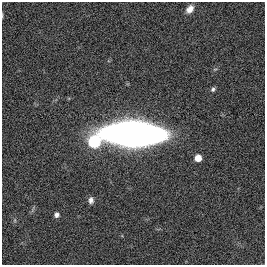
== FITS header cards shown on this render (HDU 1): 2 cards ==
NAXIS1  =                  263
NAXIS2  =                  263

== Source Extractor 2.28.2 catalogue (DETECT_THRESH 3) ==
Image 263 x 263 px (HDU 1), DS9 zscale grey, 1 PNG px = 1 image px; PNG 267 x 267 px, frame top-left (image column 1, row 263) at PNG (2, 2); no overlay
Background 0.00276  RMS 0.091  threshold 0.273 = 3 sigma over >= 5 px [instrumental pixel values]
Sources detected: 8; all 8 listed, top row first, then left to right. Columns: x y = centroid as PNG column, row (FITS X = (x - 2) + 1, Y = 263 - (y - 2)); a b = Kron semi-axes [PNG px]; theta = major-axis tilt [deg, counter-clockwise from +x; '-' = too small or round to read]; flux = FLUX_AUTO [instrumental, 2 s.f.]
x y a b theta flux
190 9 10 7 50 45
213 89 6 5 - 14
133 134 37 13 -2 9400
94 142 7 7 - 650
198 158 5 5 - 78
91 200 8 6 -87 24
57 215 6 6 - 20
15 220 6 4 72 8.2